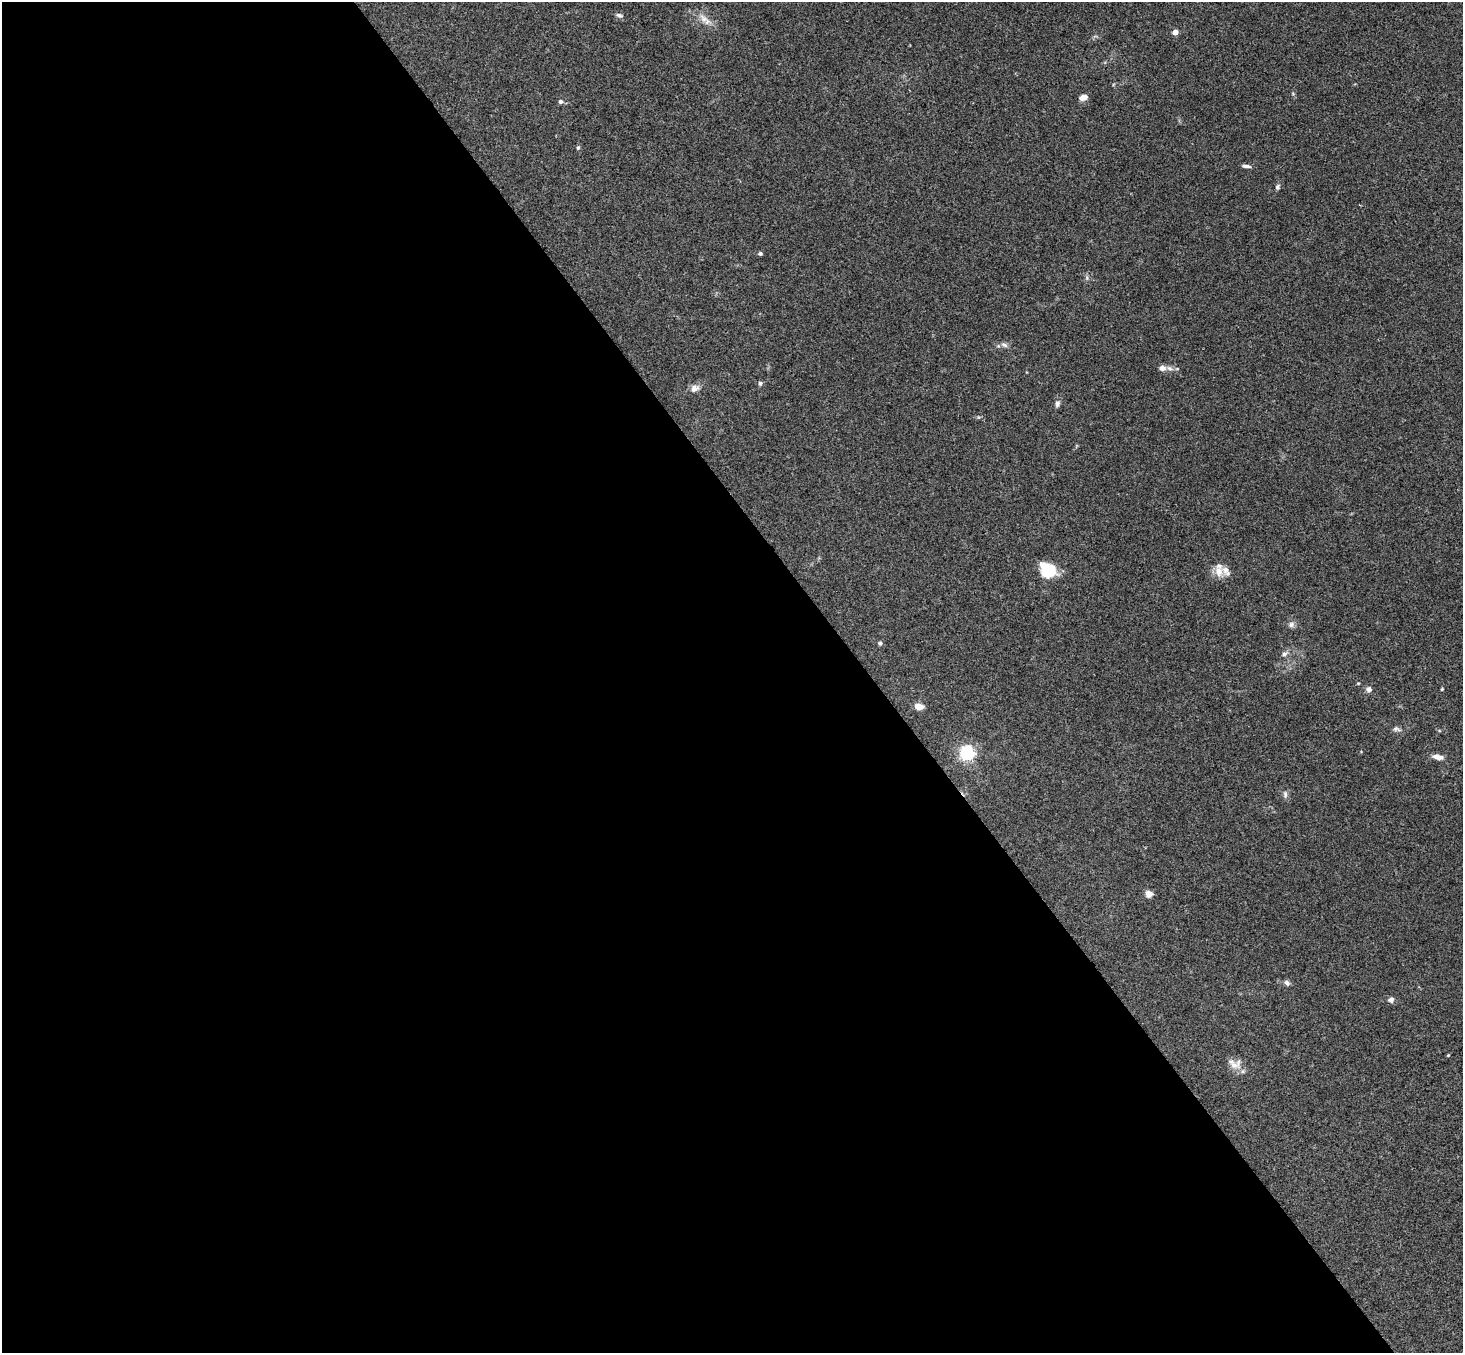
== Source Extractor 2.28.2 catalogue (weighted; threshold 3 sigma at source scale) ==
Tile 9 of 4 x 4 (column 1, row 3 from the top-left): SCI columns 53-1513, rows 1682-3032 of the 5947 x 5928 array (HDU 1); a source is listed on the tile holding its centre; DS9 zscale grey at full resolution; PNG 1465 x 1355 px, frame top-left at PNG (2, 2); no overlay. Shown black and unused: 60% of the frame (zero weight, under 3 of 4 exposures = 6% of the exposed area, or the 3 px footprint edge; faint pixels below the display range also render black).
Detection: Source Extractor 2.28.2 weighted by HDU 2 'WHT'; one run over the whole footprint, this tile lists its part. Background 0.201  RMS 0.0082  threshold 0.0371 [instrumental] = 3 sigma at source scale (4.5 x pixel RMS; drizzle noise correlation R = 1.50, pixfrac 1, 0.05/0.05 arcsec/px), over >= 5 px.
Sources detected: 33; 2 inside a brighter listed object's ellipse — not listed separately; the other 31 listed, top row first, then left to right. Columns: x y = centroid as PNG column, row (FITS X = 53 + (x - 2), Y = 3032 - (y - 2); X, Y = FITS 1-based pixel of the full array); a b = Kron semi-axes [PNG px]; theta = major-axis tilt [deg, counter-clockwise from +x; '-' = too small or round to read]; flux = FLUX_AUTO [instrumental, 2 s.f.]
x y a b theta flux
619 15 9 5 -26 2.2
704 19 15 8 -46 6.5
1175 32 4 4 - 7.6
1083 97 9 6 18 4.6
560 101 5 5 - 2.1
578 148 5 4 - 1.2
1246 166 11 4 -5 2.5
1277 187 8 5 69 1.7
760 253 5 4 - 1.7
1004 345 10 6 -26 2.6
1170 368 10 6 -24 3.3
760 383 5 5 - 2
694 388 12 9 20 4.7
1057 404 9 6 82 2.7
1048 571 13 10 -56 46
1219 571 15 11 -87 9
1291 624 9 7 31 2.8
880 643 5 5 - 1.5
1284 654 8 5 30 2.4
1369 689 7 7 - 2.8
1442 689 4 3 - 0.78
919 707 8 5 -4 8.9
1395 729 8 6 55 2.1
967 753 6 6 - 210
1438 757 14 6 -11 5.6
1285 794 10 5 -85 2.4
1149 894 9 8 - 4.1
1287 983 8 5 -44 2.3
1391 1000 8 6 53 2.7
1448 1055 4 3 - 0.76
1234 1065 14 9 -24 7.2